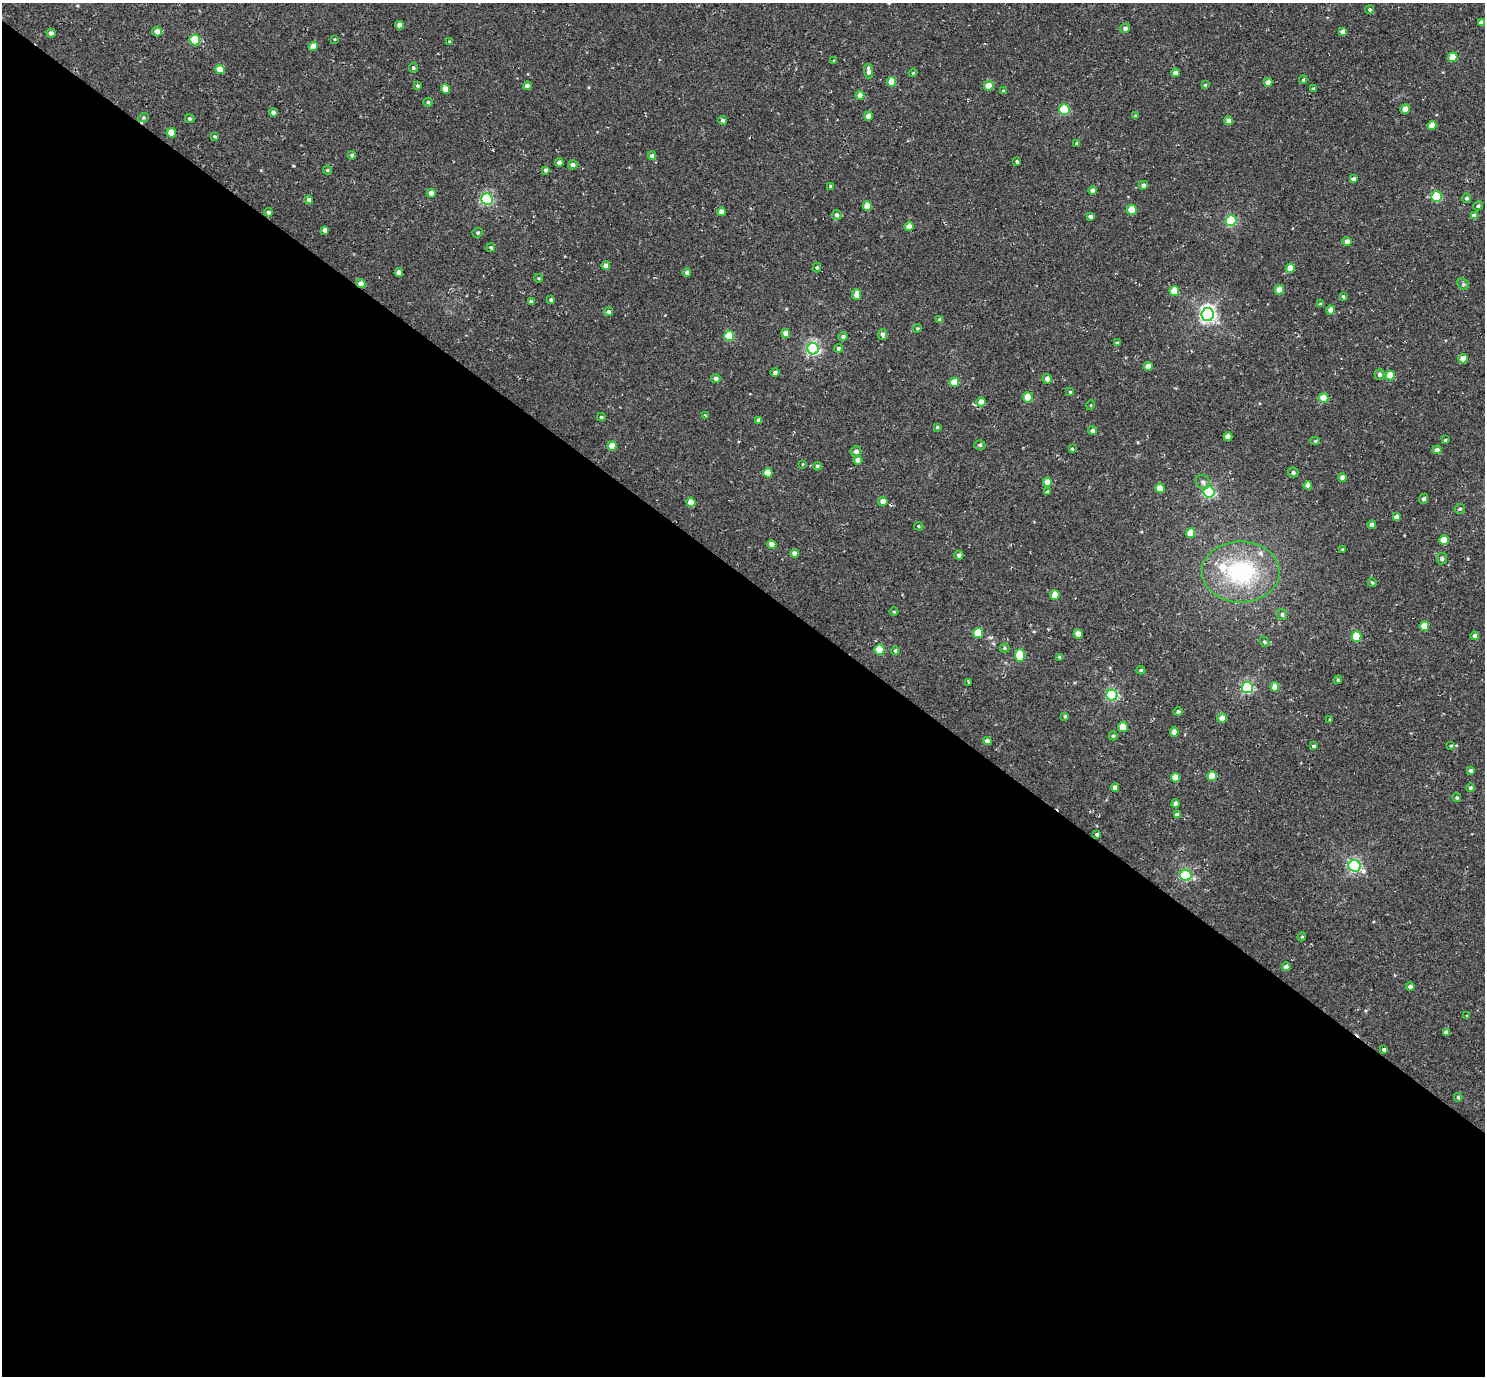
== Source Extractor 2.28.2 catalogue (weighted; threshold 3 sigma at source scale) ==
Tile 14 of 4 x 4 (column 2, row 4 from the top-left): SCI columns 1523-3005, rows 197-1570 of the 5972 x 5985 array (HDU 1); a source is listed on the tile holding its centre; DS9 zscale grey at full resolution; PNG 1487 x 1378 px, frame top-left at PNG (2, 3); each listed source drawn as its Kron ellipse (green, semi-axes under 4 px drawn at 4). Shown black and unused: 58% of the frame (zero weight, under 2 of 3 exposures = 3% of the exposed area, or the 3 px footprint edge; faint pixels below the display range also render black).
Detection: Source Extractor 2.28.2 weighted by HDU 2 'WHT'; one run over the whole footprint, this tile lists its part. Background 0.0401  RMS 0.011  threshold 0.0506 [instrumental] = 3 sigma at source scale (4.5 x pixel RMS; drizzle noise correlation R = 1.50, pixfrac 1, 0.05/0.05 arcsec/px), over >= 5 px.
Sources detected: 205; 1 cosmic-ray / hot-pixel residue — neither listed nor drawn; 2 inside a brighter listed object's ellipse — not listed separately; the other 202 listed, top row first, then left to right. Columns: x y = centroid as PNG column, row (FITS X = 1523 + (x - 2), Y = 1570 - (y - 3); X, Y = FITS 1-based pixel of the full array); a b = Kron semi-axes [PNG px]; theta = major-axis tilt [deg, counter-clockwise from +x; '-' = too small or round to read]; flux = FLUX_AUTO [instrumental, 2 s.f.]
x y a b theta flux
1370 9 4 4 - 1.8
1481 22 4 4 - 4.2
399 25 4 4 - 6.6
1125 28 5 4 - 4.2
157 31 5 5 - 7.2
1342 32 4 4 - 5.6
51 33 4 4 - 4.1
334 39 3 2 - 0.8
195 40 5 5 - 51
449 42 4 3 - 1.3
313 46 4 4 - 14
1453 57 5 4 - 20
834 60 4 3 - 1.1
413 68 5 4 - 1.9
220 70 5 4 - 16
869 71 7 4 -82 5.1
913 73 4 4 - 1.2
1176 73 4 4 - 7.1
1303 80 4 3 - 1.6
892 82 5 4 - 18
1268 82 4 4 - 6.2
417 85 3 3 - 1.5
1205 85 4 3 - 1.1
527 86 4 4 - 5.3
989 86 5 4 - 20
1313 88 3 3 - 1.1
445 89 4 4 - 12
1003 91 4 3 - 1.2
860 95 4 4 - 6.2
428 102 4 4 - 1.7
1064 109 5 5 - 62
1405 109 5 4 - 12
273 112 4 4 - 3.1
868 116 4 4 - 8.5
1135 116 3 3 - 1.5
143 118 5 3 - 1.4
190 119 5 4 - 2.1
723 120 4 4 - 2.6
1229 121 4 4 - 6.2
1432 125 4 4 - 11
171 133 5 4 - 16
215 136 4 3 - 1.3
1077 144 4 4 - 1.7
352 155 4 4 - 2.2
652 156 4 4 - 2.4
1017 162 4 3 - 2.2
559 163 4 4 - 4.2
573 165 5 4 - 3.4
327 170 4 4 - 1.6
545 170 4 3 - 2.1
1353 179 4 4 - 3.5
1143 185 5 4 - 3.7
830 186 4 3 - 1.2
1093 190 4 4 - 5.5
431 193 4 4 - 6
1437 197 5 5 - 64
1467 198 4 4 - 1.9
487 199 5 5 - 150
309 200 4 4 - 3.6
867 206 5 4 - 17
1478 206 5 4 - 1.9
1132 210 5 5 - 25
268 212 4 4 - 2.7
721 212 4 4 - 7.3
837 215 5 5 - 3.6
1090 216 4 3 - 3.1
1474 216 4 4 - 7.8
1231 220 5 5 - 90
909 226 4 4 - 11
325 230 4 4 - 4.4
478 233 5 4 - 1.8
1347 242 5 4 - 5.5
491 248 4 3 - 1.8
606 266 4 4 - 6.1
817 268 5 4 - 1.3
1290 268 5 4 - 16
687 272 4 4 - 3.1
399 273 4 4 - 6.2
538 278 4 3 - 1.2
361 284 4 4 - 8.7
1463 284 6 5 - 1.8
1279 290 4 4 - 15
1174 291 5 5 - 21
857 295 5 4 - 8.8
1343 296 4 3 - 1.6
551 300 4 3 - 2.1
531 301 4 3 - 2.2
1320 304 4 4 - 1.2
1331 310 4 4 - 8.3
609 312 4 4 - 3
1208 314 6 6 - 370
940 320 4 4 - 4.1
917 328 4 3 - 1.3
786 333 4 4 - 7.9
882 335 5 4 - 3.7
729 336 5 5 - 47
843 337 4 4 - 2.8
1117 343 4 3 - 2.2
838 348 4 4 - 2.1
813 349 6 5 - 210
1463 359 4 4 - 13
1148 366 4 4 - 8.8
775 372 4 3 - 3.1
1379 374 5 5 - 3.1
1390 375 5 4 - 22
716 378 5 4 - 3.7
1047 379 5 4 - 4.3
954 382 5 4 - 18
1070 392 4 4 - 1.2
1028 397 5 5 - 27
1324 398 5 4 - 20
981 402 5 4 - 8.8
1091 405 5 3 - 0.89
705 415 3 2 - 0.95
601 417 4 3 - 1.7
759 420 4 4 - 4.7
937 427 4 4 - 1.5
1092 431 4 4 - 3.7
1228 437 4 4 - 10
1445 440 3 3 - 1.3
1315 441 5 4 - 1.6
980 445 5 4 - 1.9
612 446 4 4 - 15
1072 449 3 3 - 1.2
1437 450 4 4 - 3.9
856 451 5 5 - 4.3
858 460 5 4 - 5.4
803 464 4 3 - 0.8
817 466 4 4 - 2.2
1293 472 5 5 - 3.1
768 473 4 4 - 16
1342 478 4 4 - 4.7
1047 482 4 4 - 11
1203 482 7 6 - 3.9
1308 485 4 4 - 6
1160 488 5 4 - 17
1047 492 4 4 - 1.7
1209 492 5 5 - 160
1424 499 5 4 - 3
883 501 4 4 - 7.9
691 502 5 4 - 13
1460 509 5 5 - 1.8
1396 517 4 4 - 5.1
1371 525 4 4 - 5.2
919 526 4 4 - 1.3
1190 533 5 4 - 17
1444 540 5 4 - 23
772 544 4 4 - 8.6
1343 550 4 4 - 1.4
794 553 4 4 - 4.5
959 555 4 4 - 3.7
1442 559 5 5 - 2.1
1241 572 39 30 0 110
1372 582 4 3 - 1.3
1055 595 5 4 - 16
894 612 4 3 - 0.96
1282 614 5 5 - 2.4
1424 626 5 4 - 18
978 633 5 5 - 35
1078 634 4 4 - 12
1475 636 4 4 - 4.4
1356 637 5 5 - 37
1264 642 5 4 - 1.8
1004 648 5 4 - 1.5
880 650 5 5 - 32
895 651 4 4 - 1.9
1020 655 6 5 - 37
1060 657 4 3 - 2
1141 670 4 4 - 1.8
1338 680 4 4 - 1.2
969 682 3 2 - 1
1275 687 4 4 - 11
1247 688 5 5 - 150
1112 695 5 5 - 130
1178 712 5 4 - 2.3
1065 716 4 4 - 1.6
1222 718 5 4 - 9.4
1330 720 3 3 - 1
1123 727 5 5 - 21
1174 732 4 4 - 8.5
1113 736 4 4 - 1.5
987 741 4 4 - 3.8
1314 746 3 3 - 3.4
1451 746 4 3 - 1.1
1471 771 4 4 - 3.2
1212 776 5 4 - 21
1176 778 4 4 - 14
1115 788 4 4 - 6.3
1470 788 4 4 - 1.8
1457 798 4 4 - 1.9
1175 804 4 4 - 4.6
1177 815 4 4 - 6.2
1097 834 3 3 - 2
1355 866 6 5 - 200
1186 875 5 5 - 130
1302 937 4 4 - 1.2
1286 967 4 4 - 6.2
1410 986 4 4 - 3.9
1467 1016 4 3 - 1.2
1446 1032 4 4 - 3.4
1384 1049 3 3 - 2.4
1458 1097 4 4 - 2.2
Overlapping masked pixels (flux is a lower limit): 1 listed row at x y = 361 284